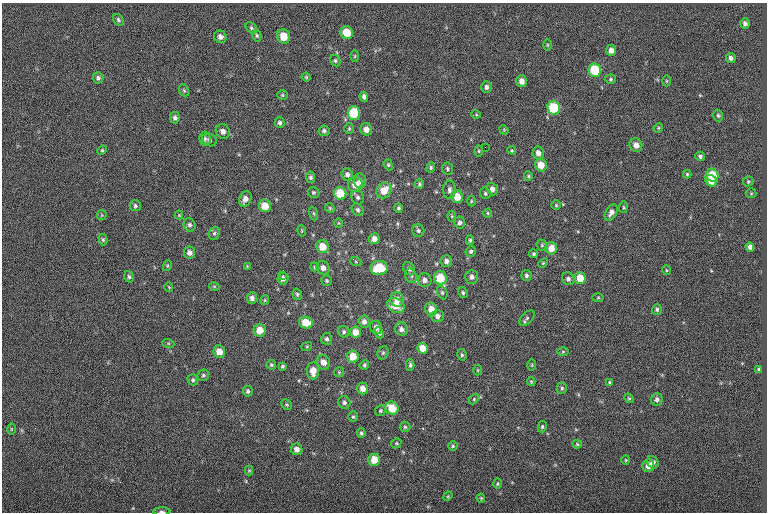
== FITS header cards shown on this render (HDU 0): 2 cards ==
NAXIS1  =                  765
NAXIS2  =                  510

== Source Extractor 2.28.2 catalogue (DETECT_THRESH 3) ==
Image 765 x 510 px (HDU 0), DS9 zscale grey, 1 PNG px = 1 image px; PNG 769 x 514 px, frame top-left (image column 1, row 510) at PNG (2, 3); each listed source drawn as its Kron ellipse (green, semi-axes under 4 px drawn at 4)
Background 0.0354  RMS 6.7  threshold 20.2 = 3 sigma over >= 5 px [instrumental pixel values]
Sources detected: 191; all 191 listed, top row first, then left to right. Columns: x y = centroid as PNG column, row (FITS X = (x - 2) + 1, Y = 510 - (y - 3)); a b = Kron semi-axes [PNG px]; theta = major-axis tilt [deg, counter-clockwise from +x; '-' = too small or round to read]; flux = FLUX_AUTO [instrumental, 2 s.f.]
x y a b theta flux
118 20 6 5 - 760
745 24 5 4 - 1400
251 28 6 5 - 750
347 33 6 6 - 8900
257 36 6 4 -74 690
284 36 7 6 - 7800
220 37 6 6 - 1700
547 45 6 4 -90 470
611 50 5 5 - 2400
355 56 6 4 90 500
731 58 5 4 - 1400
335 60 6 5 - 820
595 70 7 6 - 17000
306 77 4 4 - 530
98 78 5 5 - 1000
610 79 6 4 1 710
521 81 6 5 - 2900
666 81 5 3 - 390
486 87 6 5 - 1400
184 90 6 4 -68 670
282 95 5 4 - 620
364 97 5 4 - 1300
554 108 7 6 - 20000
354 113 6 6 - 15000
476 114 5 3 - 390
718 115 6 4 -74 750
175 118 6 5 - 1200
280 123 5 5 - 1100
658 128 5 4 - 480
349 129 5 4 - 620
366 129 6 6 - 2800
504 130 5 4 - 440
223 131 8 6 -52 2100
324 131 5 5 - 980
205 139 7 5 -86 1100
209 140 8 6 -24 1200
636 145 7 6 - 3100
485 147 2 2 - 570
102 150 5 4 - 560
512 150 4 4 - 480
479 151 5 3 - 490
538 153 6 5 - 2500
700 156 5 4 - 1100
388 165 6 4 -69 630
541 165 6 6 - 5300
431 167 5 4 - 730
447 169 6 5 - 780
347 174 6 5 - 1600
687 174 4 4 - 560
712 175 6 6 - 13000
528 176 5 4 - 610
310 177 6 4 -80 770
360 181 7 6 - 1900
711 181 6 5 - 6200
748 181 5 4 - 560
419 184 4 4 - 730
355 185 7 7 - 4800
492 189 6 5 - 1900
384 190 8 7 - 6700
449 190 9 6 -90 1500
313 192 6 5 - 660
340 193 6 6 - 13000
485 193 6 5 - 790
751 193 5 5 - 520
358 197 7 6 - 1100
457 197 6 6 - 6100
245 199 8 5 67 2900
471 201 5 3 - 500
556 205 4 4 - 540
135 206 5 5 - 770
265 206 6 6 - 6200
623 207 6 3 83 480
330 208 5 4 - 530
399 208 5 4 - 790
358 210 7 5 -56 1100
611 212 9 5 58 2200
314 213 7 3 -71 530
488 213 4 4 - 440
102 215 5 5 - 470
179 215 4 4 - 390
452 216 5 3 - 480
460 222 6 5 - 1400
338 223 5 3 - 340
190 225 7 6 - 1100
302 231 5 3 - 440
418 231 6 6 - 950
214 233 7 5 67 900
374 239 5 5 - 2800
103 240 5 4 - 670
470 240 5 4 - 740
542 245 6 5 - 660
323 247 6 6 - 6600
750 247 5 4 - 1600
551 248 6 5 - 5200
471 251 5 5 - 930
190 253 6 5 - 1900
534 254 4 4 - 740
446 261 6 5 - 1600
356 262 5 3 - 460
543 263 5 3 - 450
167 266 5 3 - 540
247 266 4 4 - 350
314 267 4 3 - 390
323 268 7 6 - 2400
379 268 8 7 - 13000
409 269 7 5 -54 1200
666 270 5 3 - 480
283 275 3 2 - 860
526 275 5 5 - 970
411 276 7 5 -70 1100
129 277 6 4 -71 820
472 277 7 6 - 1800
440 278 6 6 - 12000
580 278 6 5 - 6600
283 279 6 5 - 1900
568 279 6 6 - 1300
425 280 7 6 - 2200
327 281 5 5 - 650
214 286 5 3 - 420
169 287 5 3 - 340
442 293 7 4 -63 790
463 293 6 4 -61 790
297 294 6 4 -75 680
252 298 6 5 - 1700
598 298 6 4 2 500
265 300 4 4 - 460
397 300 7 6 - 3300
396 306 9 7 -27 6600
431 309 6 6 - 4400
657 309 5 5 - 880
437 316 6 6 - 1800
527 318 9 5 45 990
364 322 6 5 - 2000
306 323 7 6 - 8100
376 328 6 6 - 2300
401 329 7 6 - 1700
260 330 6 6 - 5800
344 332 6 5 - 870
355 332 5 5 - 4300
379 333 5 4 - 790
327 339 6 5 - 1000
168 343 6 4 -19 510
307 346 5 3 - 440
422 348 5 5 - 5100
219 351 6 6 - 4600
563 352 6 4 1 550
383 353 7 5 67 850
462 355 6 4 -77 790
353 356 6 6 - 6600
323 362 7 6 - 3200
271 365 5 4 - 620
364 365 5 4 - 770
410 365 6 4 88 860
532 365 6 4 89 490
283 366 3 3 - 630
759 369 4 3 - 880
477 370 5 3 - 410
313 371 9 6 -89 4700
339 372 5 5 - 520
203 375 6 5 - 800
193 380 6 5 - 790
531 382 4 4 - 440
610 382 4 4 - 630
363 388 6 5 - 3300
562 388 6 5 - 870
248 391 5 5 - 960
629 398 5 4 - 520
474 399 6 4 47 530
657 399 6 6 - 1700
344 402 7 6 - 1200
287 405 6 4 -43 600
392 408 7 6 - 9200
380 411 6 5 - 720
353 417 5 4 - 640
405 427 5 5 - 770
542 427 6 4 76 700
11 429 6 3 -90 440
361 433 5 4 - 760
396 443 5 4 - 610
577 444 5 4 - 560
453 446 5 5 - 600
297 449 6 5 - 2400
374 460 6 6 - 6800
626 460 5 4 - 460
653 462 6 5 - 1600
648 466 6 6 - 3800
249 470 5 4 - 470
498 484 5 4 - 580
448 496 5 4 - 460
481 498 4 4 - 510
162 512 8 3 1 990
At the frame edge (FLAGS 8, measured only in part): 1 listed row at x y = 162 512